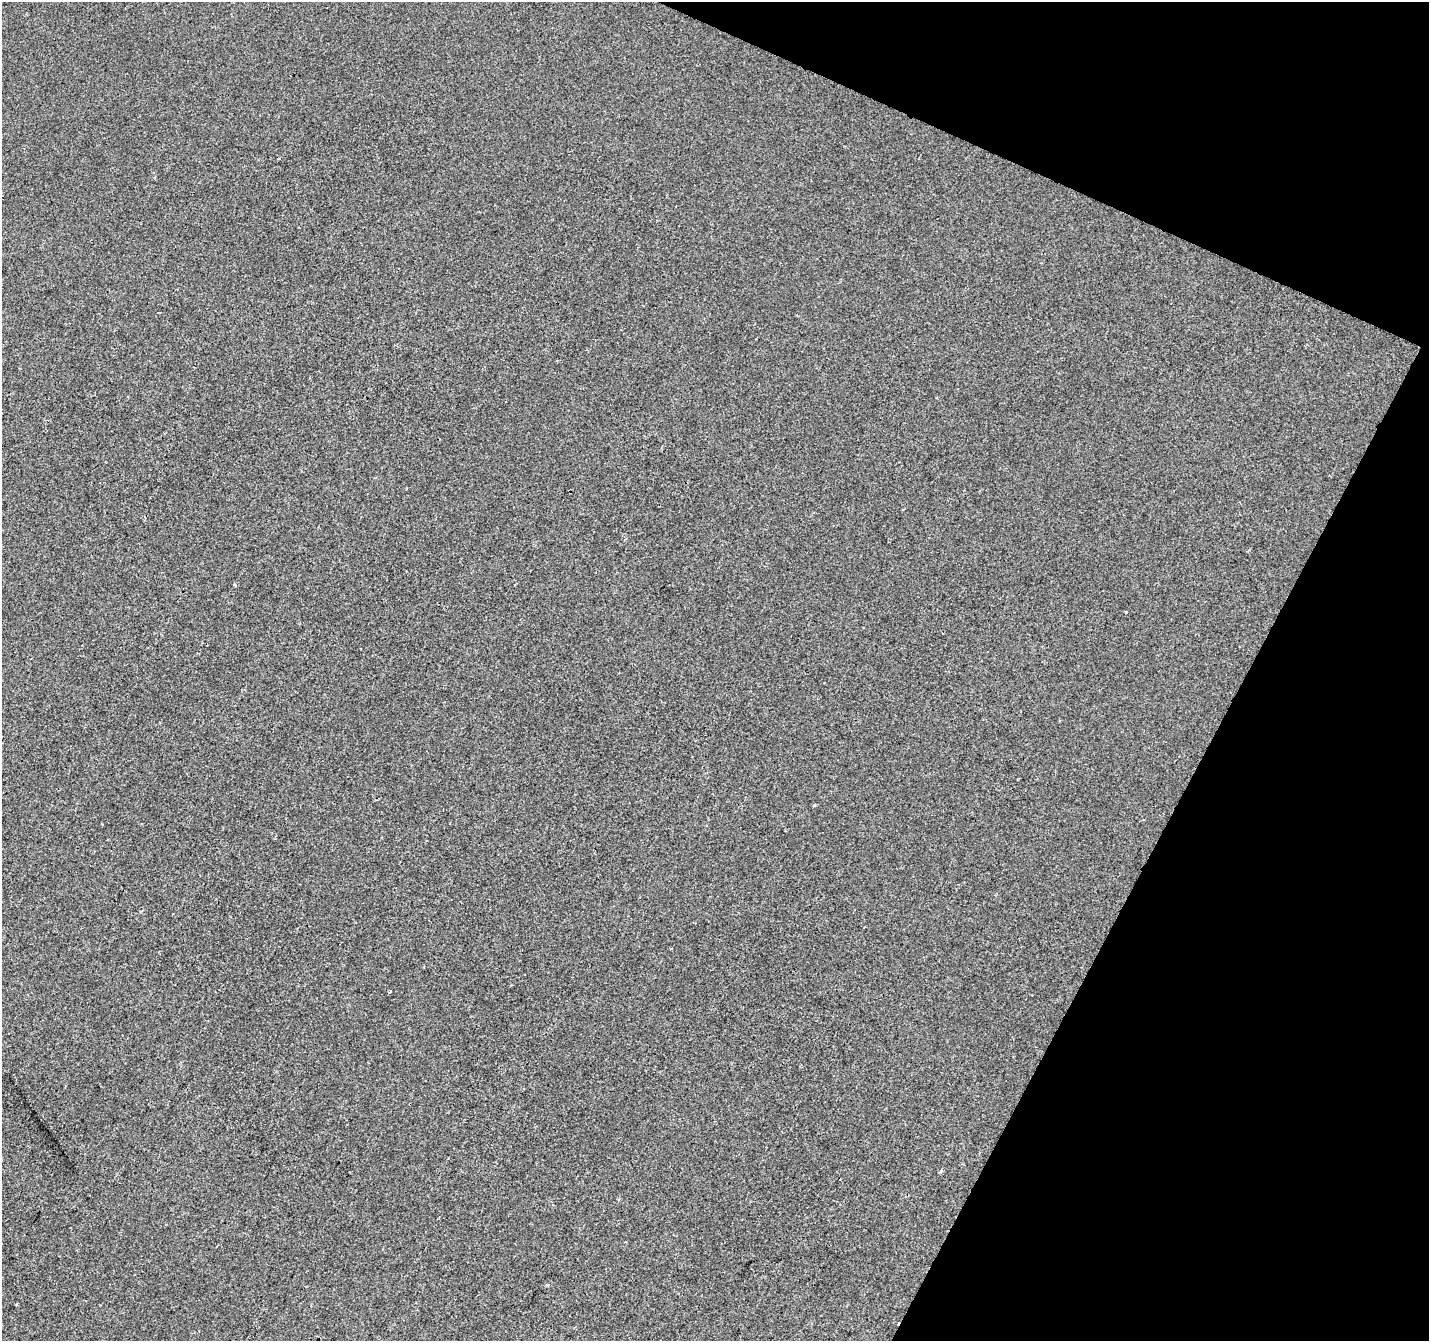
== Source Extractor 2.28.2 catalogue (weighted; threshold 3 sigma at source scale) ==
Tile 8 of 4 x 4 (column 4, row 2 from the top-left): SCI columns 4282-5708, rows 2878-4216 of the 5715 x 5821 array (HDU 1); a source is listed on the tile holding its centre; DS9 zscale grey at full resolution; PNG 1431 x 1343 px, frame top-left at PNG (2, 2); no overlay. Shown black and unused: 21% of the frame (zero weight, under 2 of 3 exposures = <1% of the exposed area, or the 3 px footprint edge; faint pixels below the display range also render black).
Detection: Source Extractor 2.28.2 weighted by HDU 2 'WHT'; one run over the whole footprint, this tile lists its part. Background -3.36e-04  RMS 0.0042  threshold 0.0188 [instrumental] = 3 sigma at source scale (4.5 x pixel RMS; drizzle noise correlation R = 1.50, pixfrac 1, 0.0396/0.0396 arcsec/px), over >= 5 px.
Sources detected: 6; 2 cosmic-ray / hot-pixel residue — not listed; the other 4 listed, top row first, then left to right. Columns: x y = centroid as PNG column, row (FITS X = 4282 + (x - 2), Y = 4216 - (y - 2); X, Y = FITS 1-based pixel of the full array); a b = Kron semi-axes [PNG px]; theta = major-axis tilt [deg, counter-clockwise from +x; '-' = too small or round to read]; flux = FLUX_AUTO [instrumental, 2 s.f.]
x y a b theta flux
278 158 3 2 - 0.53
814 805 3 3 - 0.63
390 992 3 2 - 0.56
547 1284 4 3 - 0.69